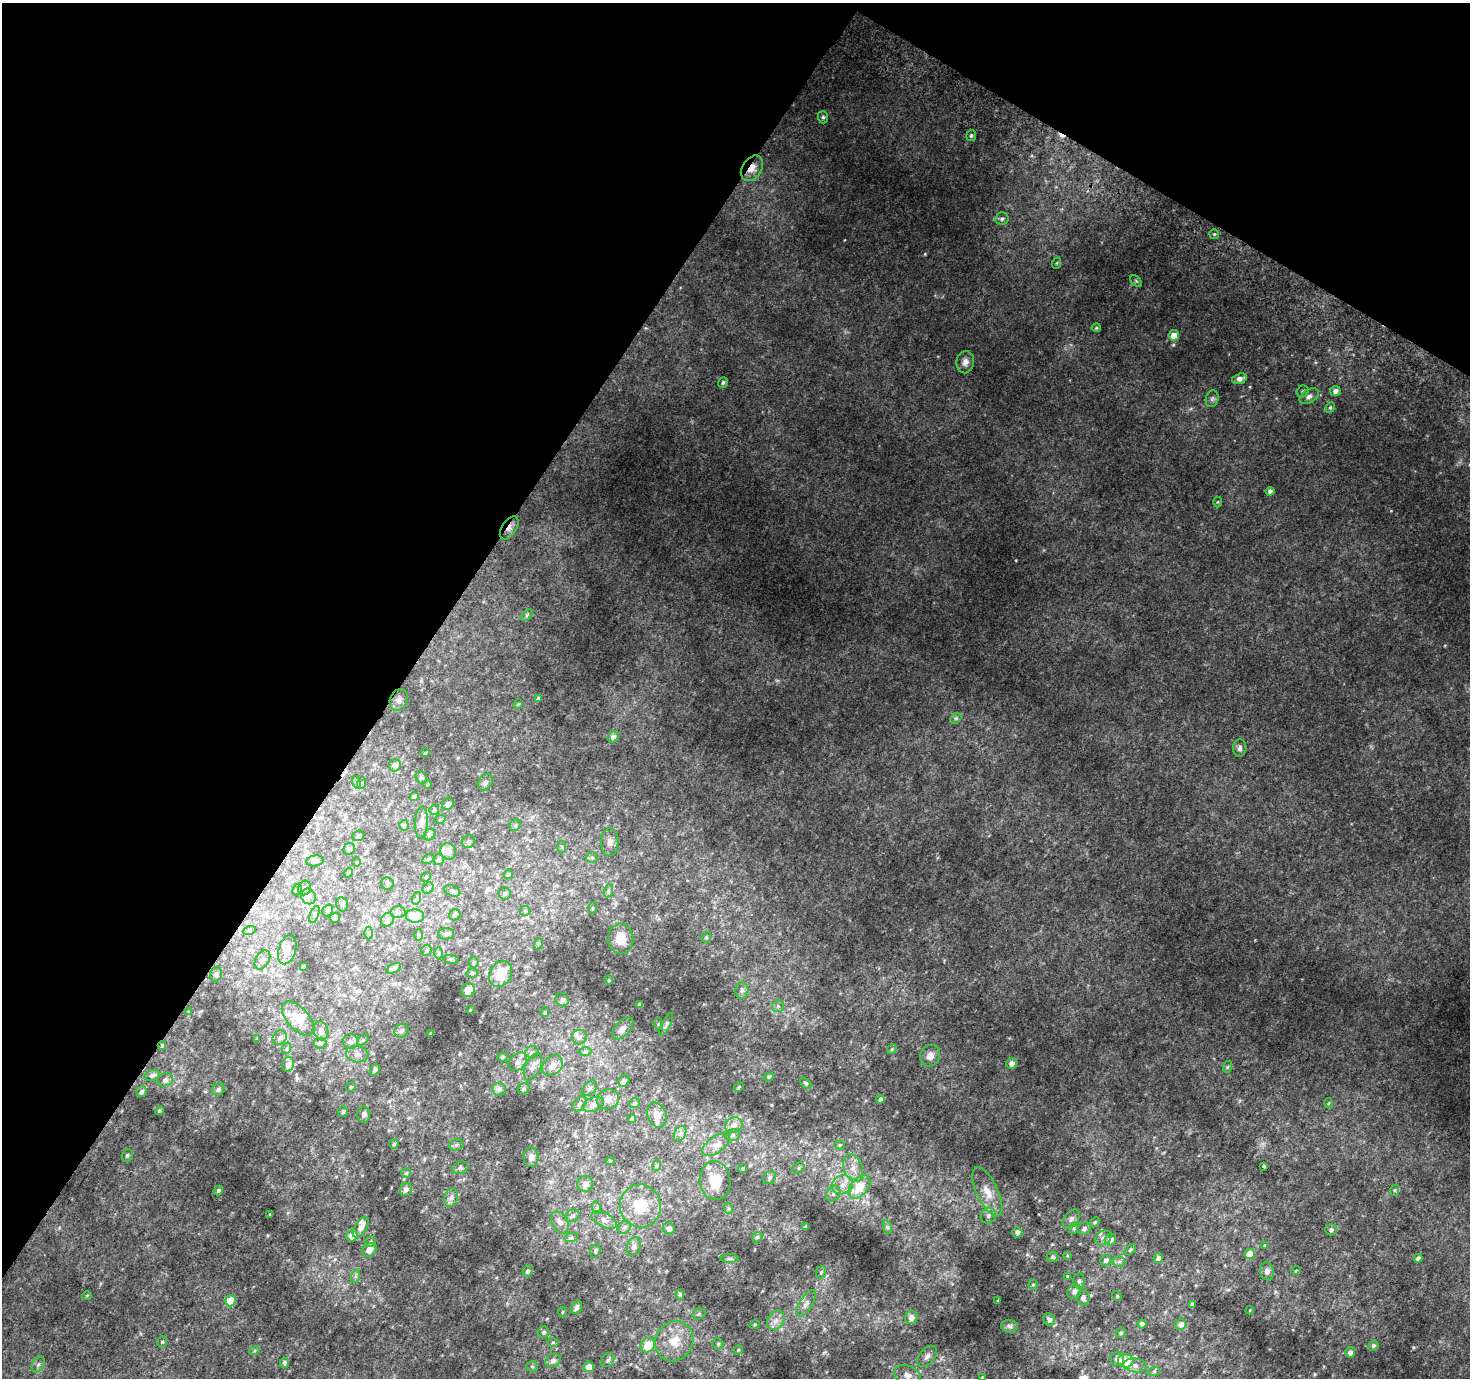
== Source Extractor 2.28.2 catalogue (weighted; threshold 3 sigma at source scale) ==
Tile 2 of 4 x 4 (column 2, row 1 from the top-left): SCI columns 1499-2966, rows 4420-5795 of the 5928 x 6022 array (HDU 1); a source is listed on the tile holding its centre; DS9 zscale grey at full resolution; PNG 1472 x 1380 px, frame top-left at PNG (2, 3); each listed source drawn as its Kron ellipse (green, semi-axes under 4 px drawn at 4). Shown black and unused: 33% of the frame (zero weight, under 2 of 3 exposures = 2% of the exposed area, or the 3 px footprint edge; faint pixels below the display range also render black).
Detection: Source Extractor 2.28.2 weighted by HDU 2 'WHT'; one run over the whole footprint, this tile lists its part. Background 0.0434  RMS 0.012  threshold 0.0548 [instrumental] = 3 sigma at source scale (4.5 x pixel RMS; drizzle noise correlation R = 1.50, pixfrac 1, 0.0396/0.0396 arcsec/px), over >= 5 px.
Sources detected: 281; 2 cosmic-ray / hot-pixel residue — neither listed nor drawn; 8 inside a brighter listed object's ellipse — not listed separately; the other 271 listed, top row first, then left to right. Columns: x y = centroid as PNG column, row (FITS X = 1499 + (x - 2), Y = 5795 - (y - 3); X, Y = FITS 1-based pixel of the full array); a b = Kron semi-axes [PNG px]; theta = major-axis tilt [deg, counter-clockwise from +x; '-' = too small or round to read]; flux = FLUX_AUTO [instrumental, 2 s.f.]
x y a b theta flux
823 117 6 5 - 2.4
971 135 6 5 - 2.4
752 168 14 9 55 13
1002 219 6 6 - 3.2
1214 234 5 5 - 1.6
1057 263 6 3 71 1.4
1136 281 7 4 -45 1.6
1096 328 4 4 - 1.5
1174 335 5 5 - 13
965 362 11 9 80 6.7
1240 379 7 5 18 6
723 382 5 5 - 2.5
1303 391 6 5 - 2.2
1335 391 5 5 - 4.6
1309 396 10 6 31 4.9
1212 399 8 6 74 3.2
1330 407 5 4 - 1.8
1270 491 4 4 - 3.3
1218 502 5 3 - 1.1
509 528 13 7 56 8
527 615 7 4 45 2.1
538 698 4 3 - 1.6
399 700 11 8 63 5.6
518 704 5 4 - 1.4
956 718 6 4 44 2
613 737 6 5 - 6.4
1240 748 9 6 85 3.9
425 753 4 3 - 1.4
395 765 6 6 - 7.4
421 777 6 5 - 2.4
356 782 6 4 -71 2.1
485 782 9 6 57 3.5
362 783 6 4 71 1.8
428 784 4 3 - 1
414 797 5 4 - 3.5
448 804 6 5 - 4.1
434 810 5 5 - 1.9
440 819 5 3 - 1.2
421 823 16 6 87 6.7
404 825 5 4 - 1.7
515 825 6 5 - 2.1
429 834 6 5 - 2.9
358 836 6 5 - 2.3
468 842 7 6 - 2.7
610 842 14 8 -89 7.1
562 847 6 4 -89 2
349 849 6 5 - 3.2
448 851 8 7 - 6.2
592 858 6 5 - 2.3
428 859 7 4 26 1.7
438 860 5 5 - 2.1
315 861 8 5 8 3.4
356 862 5 3 - 0.97
348 873 5 3 - 1.1
508 874 5 4 - 1.8
426 877 5 4 - 1.4
387 884 6 6 - 2.3
304 888 7 6 - 4.6
428 888 6 5 - 2
297 890 6 4 62 2
452 891 8 5 -22 2.7
608 891 7 4 71 2.5
505 894 6 6 - 2.4
308 896 8 7 - 5.2
417 898 6 4 72 2
342 904 7 5 -75 3
593 908 5 3 - 1.3
328 910 6 5 - 2.3
525 911 5 5 - 1.8
398 912 7 6 - 3.1
314 914 9 3 69 1.7
455 915 6 5 - 3.1
415 916 9 6 -3 22
335 918 5 4 - 3.8
387 920 7 6 - 7.4
249 931 6 4 18 1.7
368 933 6 4 90 2
446 934 8 6 2 3.5
418 935 6 4 90 1.7
706 937 5 4 - 1.8
621 939 15 12 -83 18
538 944 6 4 71 1.4
287 950 15 8 73 8.5
426 950 6 5 - 1.8
438 953 6 4 89 1.6
451 959 8 4 -8 1.9
262 960 10 6 58 4.9
474 962 5 5 - 1.7
303 966 4 3 - 1.4
394 968 8 4 25 4.3
472 973 5 4 - 1.7
216 974 7 6 - 2.9
501 974 13 10 60 32
609 980 4 4 - 1.3
468 990 7 6 - 7
742 991 8 6 87 3.9
562 1000 7 6 - 3.3
640 1005 4 4 - 4.8
778 1006 6 6 - 2.8
470 1010 3 2 - 1
189 1012 3 2 - 0.96
545 1012 5 4 - 1.8
298 1019 21 11 -48 17
658 1024 6 3 -71 1.5
666 1025 12 4 63 2.7
623 1028 14 7 47 7.8
321 1031 9 7 -73 5.5
401 1031 7 6 - 3.2
430 1033 4 2 - 0.91
579 1037 7 7 - 5
280 1038 7 6 - 3.9
257 1039 3 2 - 1
363 1040 7 4 45 1.8
350 1041 7 7 - 3.8
320 1043 6 5 - 2.2
162 1046 4 3 - 1.3
287 1048 6 3 72 1.5
892 1049 5 4 - 1.6
532 1052 7 6 - 3.1
585 1052 6 4 -1 2.1
357 1054 11 8 -10 6.1
930 1056 11 9 65 8.9
503 1057 5 4 - 1.6
518 1062 10 8 43 4.9
1012 1063 5 5 - 7.4
288 1064 7 6 - 6.4
553 1065 12 9 45 10
533 1067 14 7 65 6.4
1227 1067 6 4 70 1.6
375 1070 6 4 51 3.3
152 1075 8 5 15 4
769 1077 5 4 - 1.7
165 1080 8 6 19 3.6
624 1081 6 5 - 5.1
806 1083 6 4 -47 1.8
351 1087 5 4 - 1.8
739 1087 5 4 - 1.2
590 1088 9 6 45 3.2
218 1089 7 6 - 2.9
499 1089 7 7 - 3.4
524 1089 6 5 - 2
142 1092 6 5 - 3.1
608 1099 11 10 - 8
880 1099 4 4 - 3.5
634 1103 5 5 - 2.3
1329 1103 5 3 - 1.2
580 1104 8 6 51 3.3
593 1105 11 7 21 6.8
159 1111 5 4 - 1.9
343 1112 5 5 - 2.5
364 1115 8 6 87 4.1
657 1115 13 9 -69 7.3
632 1119 4 3 - 2.3
734 1125 9 7 23 6.8
680 1134 8 5 61 3.6
733 1135 7 5 18 2.6
394 1144 4 4 - 1.6
456 1145 7 5 17 2.5
716 1145 16 8 35 9.2
839 1145 5 4 - 1.5
127 1155 6 5 - 2.4
531 1157 10 7 88 4.8
610 1161 4 4 - 1.5
657 1165 5 4 - 1.6
1264 1166 3 3 - 1.4
460 1168 8 6 17 3.3
799 1168 6 5 - 2.4
853 1168 14 9 -69 12
743 1169 4 4 - 1.7
406 1173 5 5 - 1.5
769 1177 7 5 45 3.2
715 1181 19 15 -84 26
585 1184 8 7 - 5.8
842 1185 11 9 26 11
859 1187 13 8 50 28
406 1189 7 5 60 5.2
218 1190 5 4 - 2.2
1395 1190 6 4 71 1.5
987 1192 26 10 -65 19
833 1194 8 6 56 4.2
451 1198 9 7 75 4.6
640 1206 22 20 -81 38
597 1208 6 4 -73 2
728 1208 6 3 -71 1.6
270 1214 3 2 - 1.1
988 1215 8 7 - 4.9
572 1216 7 6 - 3.6
1071 1219 11 6 51 4.4
604 1220 14 7 -28 7.2
560 1222 12 8 -63 7.6
1095 1222 6 4 45 1.7
361 1227 11 6 57 9
624 1227 7 6 - 3.5
805 1227 4 3 - 2
887 1227 7 4 -71 2.5
669 1228 6 6 - 5.2
1074 1228 5 3 - 1.7
1084 1229 7 6 - 3.9
1331 1230 6 5 - 3.9
1017 1232 5 5 - 5
352 1236 6 5 - 12
757 1237 6 4 45 1.8
571 1238 7 4 18 2.4
1103 1238 9 7 36 6
1110 1240 6 5 - 9.3
370 1242 6 4 56 2
1265 1245 4 4 - 1.2
634 1247 9 6 72 5.2
369 1250 7 6 - 11
1130 1250 7 4 42 1.8
595 1251 7 5 70 2.5
1250 1254 5 5 - 19
1067 1255 4 4 - 1.2
1052 1257 6 5 - 2.2
1158 1258 5 4 - 4
1418 1258 4 4 - 4.4
730 1259 9 4 0 2.1
1106 1260 6 5 - 4
1119 1262 6 5 - 3
1296 1270 5 3 - 1.1
527 1271 6 5 - 2.8
1267 1271 9 7 -81 6.9
821 1272 6 5 - 2
356 1276 7 4 71 2.7
1068 1276 4 3 - 1.3
1079 1281 7 5 89 3.1
1033 1285 5 4 - 1.6
1074 1291 7 6 - 5.8
680 1295 5 4 - 2
87 1296 5 3 - 1
1117 1296 5 4 - 1.5
1083 1298 7 6 - 5
998 1300 3 2 - 0.85
230 1301 5 5 - 25
806 1303 15 6 58 6.9
1192 1304 4 4 - 4.8
577 1307 7 5 59 4.3
1250 1310 4 3 - 0.93
562 1312 5 3 - 1.1
699 1314 7 5 22 2.2
911 1318 6 6 - 7.5
776 1320 10 8 58 7.7
1049 1320 6 5 - 4.2
1142 1324 4 4 - 3.6
1181 1324 6 5 - 6.7
754 1325 5 3 - 1.2
1010 1326 8 6 -5 3
544 1332 6 6 - 2.9
1121 1333 5 5 - 2
674 1341 20 18 58 28
162 1342 5 5 - 2.1
553 1342 6 4 1 1.7
718 1344 6 5 - 2.2
648 1345 8 6 44 22
1373 1346 5 5 - 2.3
738 1350 5 3 - 1
254 1351 5 3 - 1.5
1350 1352 5 5 - 4.6
927 1356 12 7 51 5.5
1117 1359 7 7 - 4.1
553 1360 8 6 30 5.1
608 1360 7 5 54 3.2
1126 1361 8 6 -12 30
284 1363 5 4 - 3.5
38 1365 8 5 63 3.6
1135 1365 11 7 -7 6.4
532 1366 6 5 - 1.9
589 1367 5 5 - 11
1154 1371 6 4 19 1.6
908 1375 14 9 -25 9.2
982 1377 3 2 - 0.92
Overlapping masked pixels (flux is a lower limit): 3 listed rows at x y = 752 168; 509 528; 162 1046
Unlisted compact peaks at least as high as the median listed source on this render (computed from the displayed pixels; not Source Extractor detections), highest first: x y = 1413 1347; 1391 511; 739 1117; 268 1235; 771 1105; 1445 646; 1228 1290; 937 858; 748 1120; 1027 1254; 762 1291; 201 1011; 777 680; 460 1053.